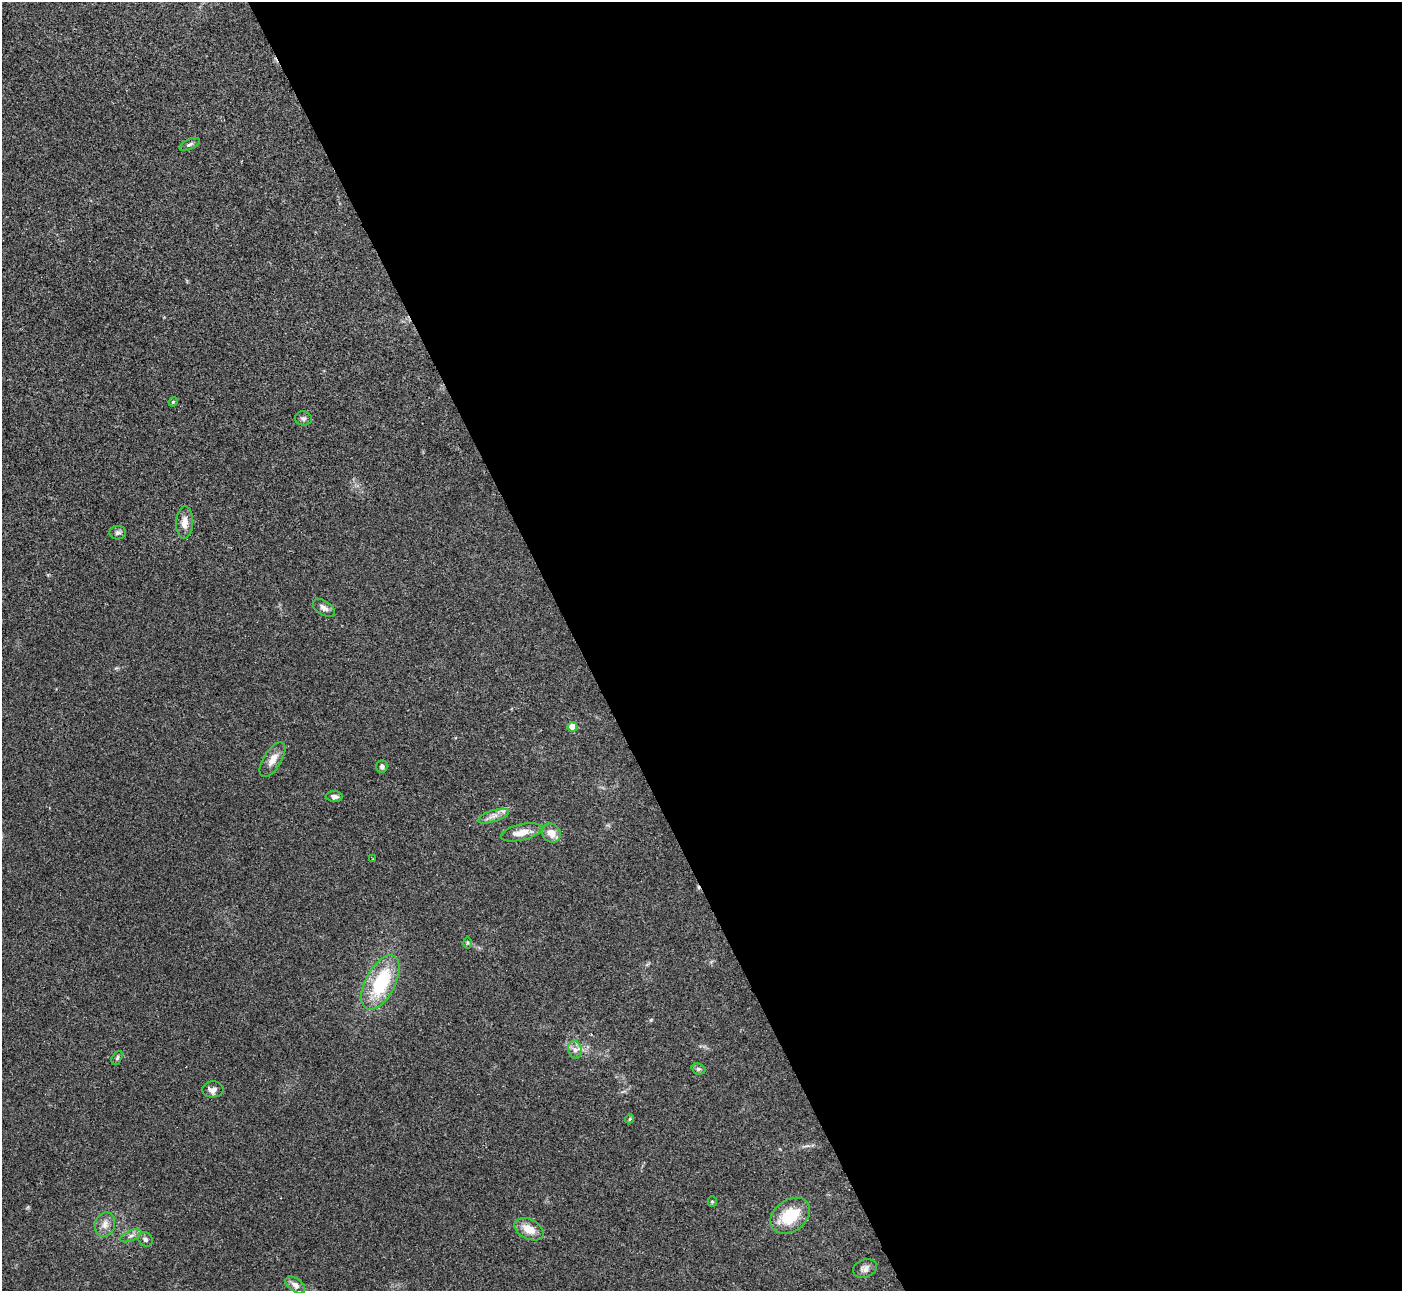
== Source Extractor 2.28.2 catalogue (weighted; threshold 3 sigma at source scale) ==
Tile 8 of 4 x 4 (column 4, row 2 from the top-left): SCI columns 4201-5600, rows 2728-4016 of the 5600 x 5588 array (HDU 1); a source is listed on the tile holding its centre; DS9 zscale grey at full resolution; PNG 1404 x 1293 px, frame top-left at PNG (2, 2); each listed source drawn as its Kron ellipse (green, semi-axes under 4 px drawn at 4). Shown black and unused: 59% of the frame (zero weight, under 3 of 4 exposures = <1% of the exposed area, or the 3 px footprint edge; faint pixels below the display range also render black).
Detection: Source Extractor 2.28.2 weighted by HDU 2 'WHT'; one run over the whole footprint, this tile lists its part. Background 0.0513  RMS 0.0052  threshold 0.0234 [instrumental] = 3 sigma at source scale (4.5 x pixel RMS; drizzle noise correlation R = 1.50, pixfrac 1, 0.05/0.05 arcsec/px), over >= 5 px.
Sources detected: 30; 1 cosmic-ray / hot-pixel residue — neither listed nor drawn; the other 29 listed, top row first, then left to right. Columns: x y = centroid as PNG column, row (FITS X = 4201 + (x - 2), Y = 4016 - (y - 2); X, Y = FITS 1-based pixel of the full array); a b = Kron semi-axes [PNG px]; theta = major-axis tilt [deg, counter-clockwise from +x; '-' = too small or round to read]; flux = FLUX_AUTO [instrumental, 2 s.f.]
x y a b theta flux
190 144 11 5 25 1.4
173 402 5 3 - 0.49
303 418 8 7 - 1.3
185 523 16 8 87 5
118 533 8 7 - 1.5
324 608 12 7 -32 2.4
572 727 5 4 - 7.2
272 760 19 9 58 5.2
382 766 6 5 - 1.6
334 797 8 5 -4 2
493 816 16 5 18 3.3
521 832 21 8 13 6.5
551 833 10 9 - 5.2
372 859 3 2 - 0.33
468 943 6 4 90 0.71
380 982 30 15 62 36
575 1050 9 6 -76 2.3
117 1058 7 4 62 0.9
698 1069 7 5 -19 1
213 1089 10 8 3 3.3
630 1119 4 4 - 0.77
712 1201 5 4 - 0.62
790 1216 21 15 36 18
105 1224 12 10 72 3.8
529 1229 15 10 -26 7.4
131 1236 11 5 23 1.8
145 1239 8 6 -43 1.7
865 1268 12 9 22 2.8
295 1285 11 6 -36 3